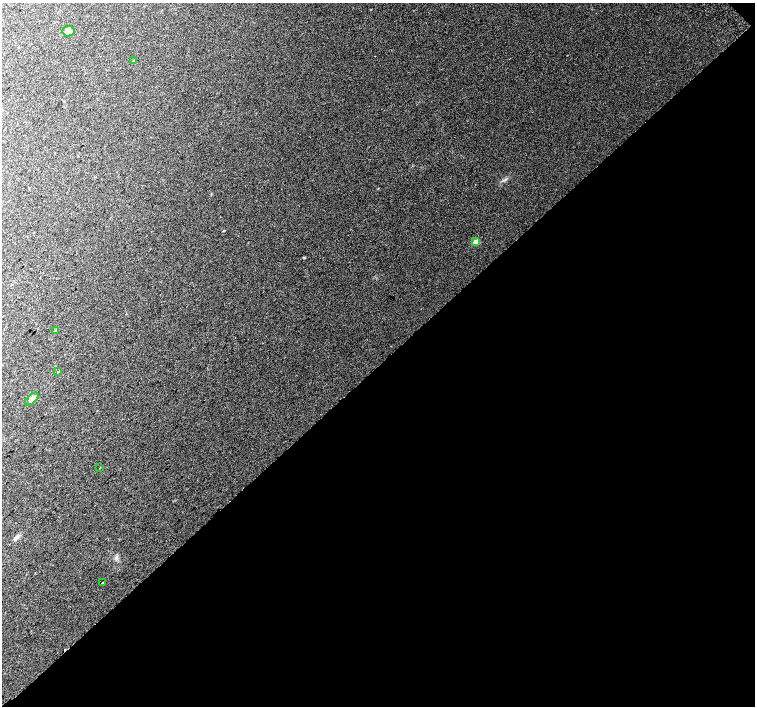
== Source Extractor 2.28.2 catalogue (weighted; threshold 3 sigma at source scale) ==
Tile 12 of 4 x 4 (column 4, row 3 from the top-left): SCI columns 4558-6063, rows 1664-3071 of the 6096 x 6079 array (HDU 1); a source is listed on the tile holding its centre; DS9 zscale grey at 2 x 2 block average (1 PNG px = mean of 2 x 2 image px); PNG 757 x 708 px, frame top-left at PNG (2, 3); each listed source drawn as its Kron ellipse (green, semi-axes under 4 px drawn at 4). Shown black and unused: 49% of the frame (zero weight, under 2 of 3 exposures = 2% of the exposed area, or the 3 px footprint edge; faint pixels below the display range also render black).
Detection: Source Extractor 2.28.2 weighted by HDU 2 'WHT'; one run over the whole footprint, this tile lists its part. Background 0.0558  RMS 0.013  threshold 0.0604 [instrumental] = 3 sigma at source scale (4.5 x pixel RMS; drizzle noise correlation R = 1.50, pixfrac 1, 0.0396/0.0396 arcsec/px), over >= 5 px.
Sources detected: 8; all 8 listed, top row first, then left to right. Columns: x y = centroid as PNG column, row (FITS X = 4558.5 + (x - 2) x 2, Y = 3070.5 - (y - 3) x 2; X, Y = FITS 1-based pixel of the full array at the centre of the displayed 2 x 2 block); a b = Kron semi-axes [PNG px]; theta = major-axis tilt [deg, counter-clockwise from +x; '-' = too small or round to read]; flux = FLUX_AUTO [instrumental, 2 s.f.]
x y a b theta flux
68 31 6 5 - 15
134 61 3 3 - 3.8
476 242 3 3 - 42
56 331 4 3 - 2.8
58 372 3 2 - 1.5
32 399 8 4 43 12
100 468 2 2 - 1.4
103 582 2 2 - 11